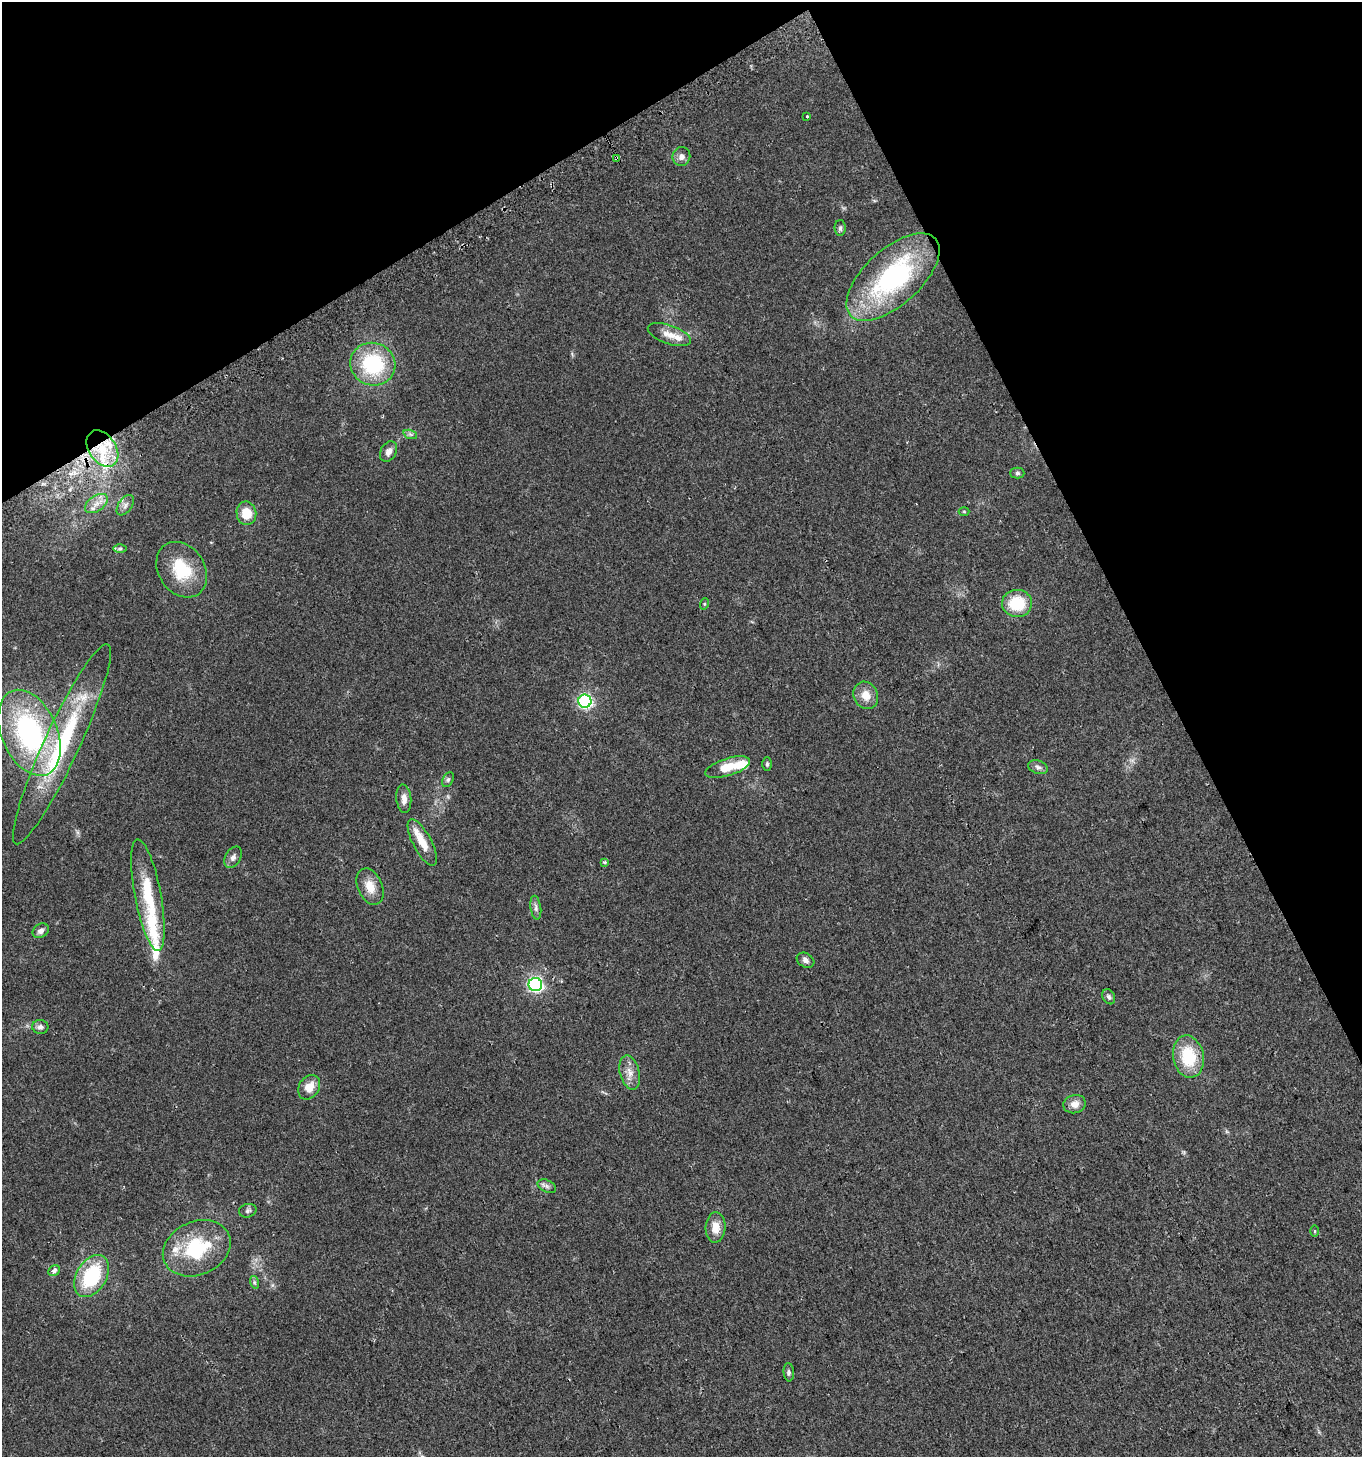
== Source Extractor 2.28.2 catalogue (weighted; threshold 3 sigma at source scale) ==
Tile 3 of 4 x 4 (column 3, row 1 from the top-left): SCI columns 2844-4203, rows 4398-5852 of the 5747 x 5880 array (HDU 1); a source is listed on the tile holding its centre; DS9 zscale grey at full resolution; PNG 1364 x 1459 px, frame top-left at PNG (2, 2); each listed source drawn as its Kron ellipse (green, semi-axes under 4 px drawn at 4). Shown black and unused: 25% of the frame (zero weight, under 2 of 3 exposures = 2% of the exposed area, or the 3 px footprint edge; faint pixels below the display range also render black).
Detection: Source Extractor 2.28.2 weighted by HDU 2 'WHT'; one run over the whole footprint, this tile lists its part. Background 0.0449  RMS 0.008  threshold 0.036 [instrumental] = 3 sigma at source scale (4.5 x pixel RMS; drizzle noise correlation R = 1.50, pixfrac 1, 0.0396/0.0396 arcsec/px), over >= 5 px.
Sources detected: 60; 8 inside a brighter listed object's ellipse — not listed separately; the other 52 listed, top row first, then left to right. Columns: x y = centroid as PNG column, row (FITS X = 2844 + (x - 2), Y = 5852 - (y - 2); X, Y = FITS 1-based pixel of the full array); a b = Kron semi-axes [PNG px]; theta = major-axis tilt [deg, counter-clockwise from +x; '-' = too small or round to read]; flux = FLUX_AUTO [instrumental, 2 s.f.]
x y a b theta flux
807 116 3 2 - 0.92
681 157 9 9 - 3.9
617 159 4 3 - 26
840 228 8 5 -88 1.8
893 277 57 28 42 120
669 335 23 9 -20 8
373 364 23 21 -23 58
410 434 7 4 -18 1.7
102 449 20 13 -55 24
388 452 11 8 61 4.6
1017 473 7 5 0 1.6
96 503 13 7 34 6.3
125 505 11 6 54 3.2
964 511 5 3 - 0.76
246 513 12 10 -82 14
120 549 7 4 1 1.4
182 570 30 23 -56 32
1017 603 15 13 -2 27
704 604 6 3 72 0.84
866 695 14 12 -62 9.7
585 701 6 6 - 130
29 733 45 28 -66 130
62 744 110 17 65 88
767 764 6 4 90 1.3
728 767 23 8 17 15
1038 767 10 6 -19 2.6
448 780 8 5 63 1.7
404 799 14 7 -85 5
422 842 26 9 -62 12
233 857 12 7 62 3.3
605 862 4 3 - 1.8
370 887 19 12 -66 11
148 895 57 13 -79 38
536 908 12 5 -82 2.7
41 931 8 6 35 3.2
805 960 9 7 -29 3.2
535 985 7 6 - 160
1109 997 8 6 -58 2.2
40 1027 8 7 - 2.7
1188 1057 21 15 -79 32
630 1072 17 9 -76 7.1
309 1087 13 10 57 9.3
1075 1104 11 9 14 5.9
547 1186 10 6 -26 2.7
248 1211 9 6 14 2.1
715 1227 15 10 88 9.4
1314 1231 6 4 90 0.84
197 1248 35 26 24 50
54 1271 6 5 - 3.1
91 1276 23 15 59 51
254 1282 6 4 -72 1.3
789 1372 9 5 -86 1.8
Overlapping masked pixels (flux is a lower limit): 2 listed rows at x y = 617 159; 102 449